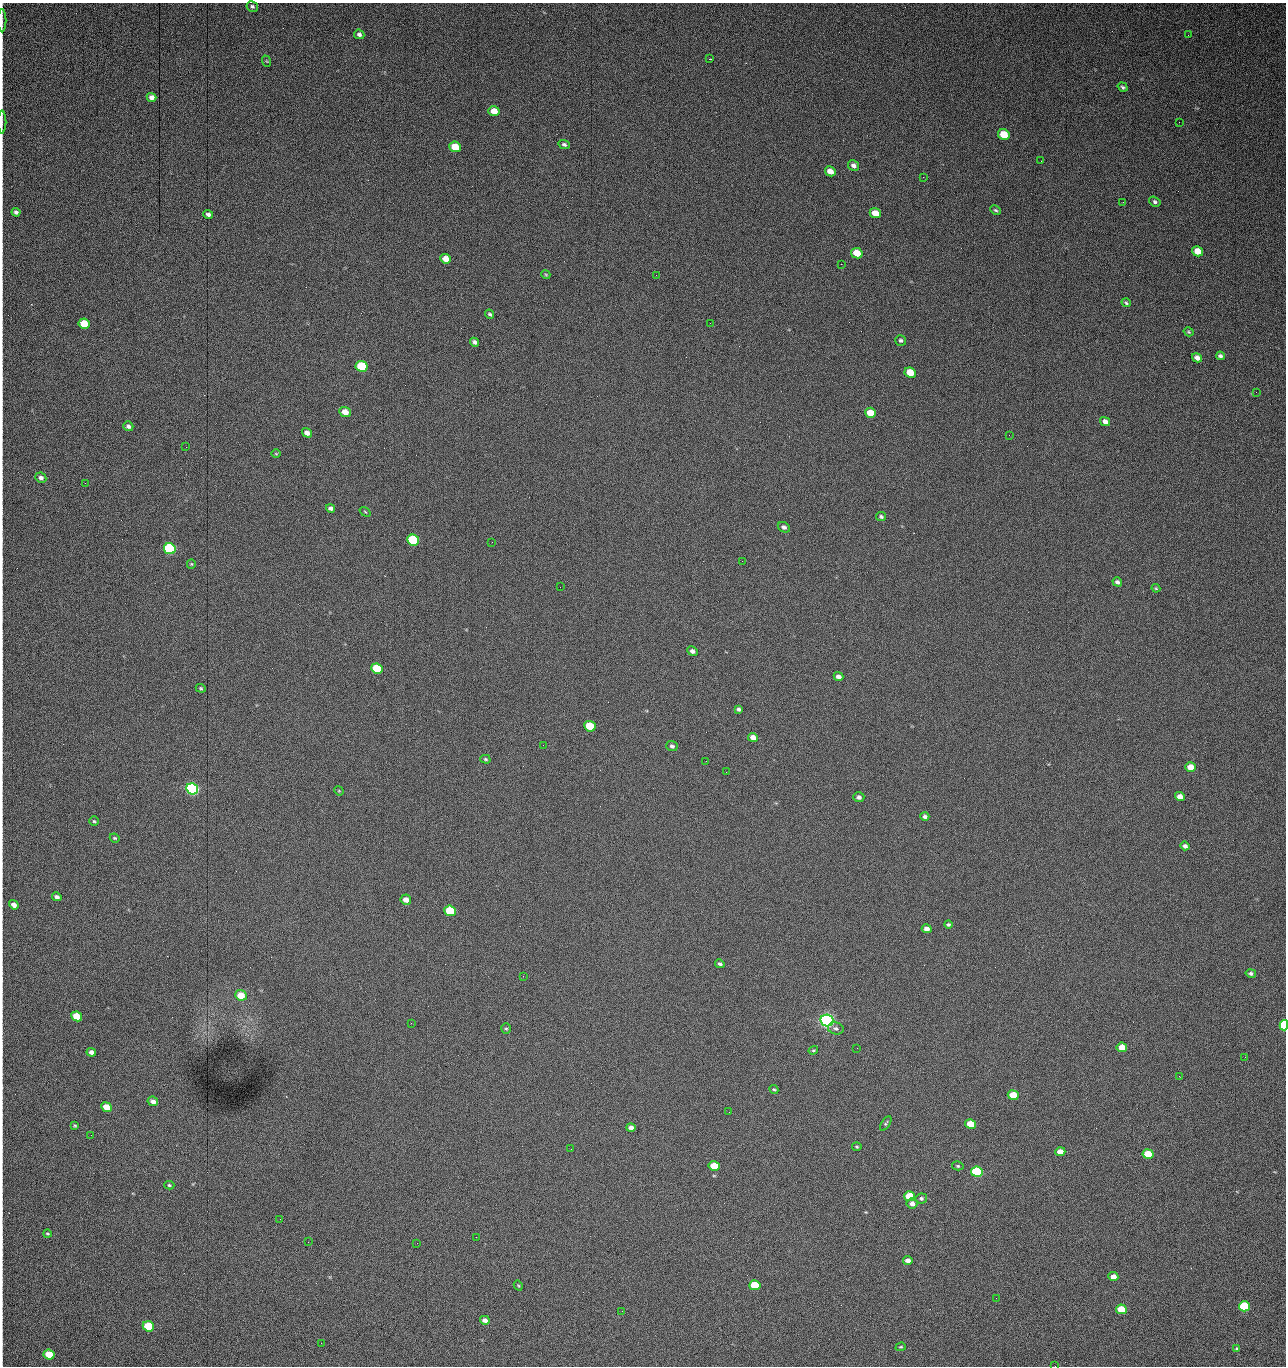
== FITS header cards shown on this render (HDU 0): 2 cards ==
NAXIS1  =                 1284 /fastest changing axis
NAXIS2  =                 1364 /next to fastest changing axis

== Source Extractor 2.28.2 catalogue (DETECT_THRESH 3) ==
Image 1284 x 1364 px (HDU 0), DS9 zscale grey, 1 PNG px = 1 image px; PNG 1288 x 1368 px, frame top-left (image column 1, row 1364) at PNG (2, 3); each listed source drawn as its Kron ellipse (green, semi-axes under 4 px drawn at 4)
Background 734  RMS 28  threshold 84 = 3 sigma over >= 5 px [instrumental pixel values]
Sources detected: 148; all 148 listed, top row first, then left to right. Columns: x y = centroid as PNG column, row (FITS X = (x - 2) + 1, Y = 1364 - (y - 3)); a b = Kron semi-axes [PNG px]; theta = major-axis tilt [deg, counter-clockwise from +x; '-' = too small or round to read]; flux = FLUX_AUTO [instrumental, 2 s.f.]
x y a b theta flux
252 6 6 5 - 3.6e+03
2 21 12 2 90 3.9e+03
359 34 5 4 - 5.0e+03
1188 35 2 2 - 1.3e+03
710 59 3 2 - 2.2e+03
266 61 6 3 -69 1.8e+03
1123 87 5 4 - 3.4e+03
152 97 5 4 - 9.3e+03
494 111 6 5 - 2.3e+04
2 122 11 2 90 3.3e+03
1179 122 2 2 - 1.2e+03
1004 134 6 5 - 4.5e+04
564 144 6 4 -24 4.0e+03
455 147 6 5 - 5.4e+04
1041 161 2 2 - 1.9e+03
854 165 6 5 - 7.3e+03
830 171 5 4 - 1.6e+04
923 177 2 2 - 1.7e+04
1123 202 2 2 - 1.1e+03
1155 202 6 4 -35 4.2e+03
996 210 6 3 -27 2.9e+03
16 212 4 4 - 5.0e+03
875 213 6 5 - 2.9e+04
208 214 5 4 - 6.1e+03
1197 251 6 5 - 2.5e+04
857 253 6 5 - 4.2e+04
446 259 5 4 - 2.0e+04
841 264 2 2 - 2.5e+04
546 275 5 3 - 2.0e+03
656 275 2 2 - 1.0e+03
1126 303 5 3 - 2.8e+03
490 314 5 4 - 3.1e+03
710 323 2 2 - 3.1e+03
84 324 6 5 - 5.3e+04
1189 332 5 4 - 2.4e+03
901 340 5 5 - 4.0e+03
474 342 5 4 - 5.6e+03
1220 356 4 4 - 4.5e+03
1197 358 5 4 - 9.9e+03
362 366 6 5 - 1.6e+05
910 373 6 5 - 4.0e+04
1256 392 3 2 - 1.5e+03
345 412 6 5 - 2.0e+04
871 413 5 5 - 3.4e+04
1105 422 5 4 - 9.9e+03
128 426 5 4 - 5.3e+03
307 433 5 4 - 1.0e+04
1009 435 2 2 - 3.3e+03
186 447 2 2 - 3.7e+03
276 454 5 3 - 1.7e+03
41 478 6 5 - 6.3e+03
85 483 2 2 - 1.0e+03
331 508 5 4 - 5.0e+03
365 512 6 3 -37 2.0e+03
881 517 5 4 - 3.2e+03
784 527 6 5 - 5.8e+03
413 540 6 5 - 1.9e+05
492 542 2 2 - 2.5e+03
170 549 6 5 - 3.2e+05
742 561 2 2 - 7.5e+02
191 564 5 4 - 2.2e+03
1117 582 5 4 - 5.6e+03
560 587 2 2 - 6.2e+02
1156 588 4 3 - 1.9e+03
692 651 5 4 - 5.8e+03
377 669 6 5 - 9.1e+04
838 676 5 4 - 7.2e+03
201 688 5 4 - 2.4e+03
738 709 4 4 - 4.2e+03
590 726 6 5 - 7.8e+04
753 737 5 4 - 1.5e+04
543 745 2 2 - 3.2e+03
672 746 5 5 - 4.2e+03
485 759 5 4 - 2.8e+03
706 761 2 2 - 1.1e+03
1191 767 5 5 - 2.7e+04
726 772 2 2 - 2.5e+03
192 789 6 5 - 7.1e+05
339 791 5 4 - 1.9e+03
859 797 5 5 - 6.1e+03
1180 797 5 4 - 1.4e+04
925 816 4 4 - 4.9e+03
94 821 5 5 - 2.6e+03
115 838 5 3 - 2.2e+03
1185 846 5 4 - 6.0e+03
57 897 5 4 - 6.0e+03
406 900 5 5 - 1.4e+04
14 905 5 4 - 1.0e+04
450 911 6 5 - 1.2e+05
948 924 4 4 - 3.1e+03
927 929 5 4 - 1.0e+04
720 964 5 3 - 4.0e+03
1251 973 5 4 - 4.2e+03
523 976 3 2 - 2.4e+03
241 995 6 5 - 3.6e+04
77 1016 5 5 - 5.4e+04
827 1021 6 6 - 1.1e+06
411 1023 2 2 - 5.6e+03
1284 1025 5 4 - 2.2e+05
506 1028 5 4 - 2.5e+03
836 1028 8 6 -13 5.7e+03
1122 1047 5 4 - 2.9e+04
857 1048 3 2 - 1.4e+03
813 1050 5 3 - 2.2e+03
91 1052 5 4 - 7.0e+03
1245 1057 2 2 - 2.0e+03
1179 1076 3 2 - 2.9e+03
774 1089 4 3 - 2.4e+03
1013 1095 5 4 - 4.7e+04
153 1101 5 4 - 8.0e+03
106 1107 5 4 - 3.2e+04
729 1112 2 2 - 9.0e+02
886 1123 8 4 57 3.0e+03
970 1124 5 4 - 4.4e+04
75 1126 3 3 - 2.0e+03
631 1128 5 4 - 9.1e+03
91 1135 2 2 - 2.5e+03
857 1147 5 3 - 2.0e+03
571 1149 2 2 - 9.2e+02
1060 1152 5 4 - 1.7e+04
1148 1154 5 4 - 5.8e+04
714 1166 5 5 - 7.9e+04
958 1166 6 4 -15 2.7e+03
977 1172 6 5 - 2.7e+05
169 1185 5 4 - 2.3e+03
910 1196 5 5 - 8.4e+04
921 1198 6 5 - 4.0e+03
912 1204 5 5 - 9.9e+03
280 1219 2 2 - 1.9e+03
47 1234 4 4 - 2.2e+03
476 1237 2 2 - 8.9e+03
308 1242 2 2 - 1.8e+03
417 1243 2 2 - 5.6e+03
908 1260 5 4 - 9.1e+03
1113 1277 5 4 - 1.4e+04
518 1285 5 3 - 2.0e+03
755 1285 5 5 - 8.0e+04
996 1298 2 2 - 2.7e+03
1244 1306 5 5 - 1.9e+05
1121 1309 5 4 - 4.7e+04
622 1311 2 2 - 8.7e+02
485 1320 5 4 - 8.4e+03
148 1326 6 5 - 1.0e+05
321 1343 3 2 - 1.4e+03
901 1347 5 4 - 2.1e+03
1237 1349 4 3 - 3.5e+03
49 1355 5 5 - 5.5e+04
1055 1366 2 2 - 2.1e+03
At the frame edge (FLAGS 8, measured only in part): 4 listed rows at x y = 2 21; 2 122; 1284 1025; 1055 1366

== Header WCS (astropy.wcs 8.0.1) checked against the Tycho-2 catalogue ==
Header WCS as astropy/WCSLIB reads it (CRVAL/CRPIX/CD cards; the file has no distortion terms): RA---TAN/DEC--TAN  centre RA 15:41:42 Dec +51:58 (235.43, +51.97 deg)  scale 1.26 arcsec/px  FOV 26.9' x 28.5'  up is +93 deg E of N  parity flipped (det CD > 0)
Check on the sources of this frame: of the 60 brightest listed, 12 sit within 2.0 arcsec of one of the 13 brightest Tycho-2 stars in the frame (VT <= 12.29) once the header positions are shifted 0.64 arcsec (0.48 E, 0.42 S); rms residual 1.14 arcsec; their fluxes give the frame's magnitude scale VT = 24.47 - 2.5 log10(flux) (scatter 0.22 mag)
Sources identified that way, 12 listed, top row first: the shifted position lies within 2.0 arcsec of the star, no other Tycho-2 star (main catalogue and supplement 1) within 4.0 arcsec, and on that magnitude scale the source's flux lands within +1.5 / -3 mag of the star's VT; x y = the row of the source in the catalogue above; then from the Tycho-2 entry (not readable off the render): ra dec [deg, ICRS J2000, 3 dp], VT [Tycho-2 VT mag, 2 dp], TYC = Tycho-2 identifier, HIP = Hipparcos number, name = IAU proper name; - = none
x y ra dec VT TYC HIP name
362 366 235.614 +52.064 11.61 3489-1132-1 - -
413 540 235.514 +52.049 11.19 3489-1407-1 - -
170 549 235.515 +52.133 11.12 3489-1380-1 - -
192 789 235.378 +52.130 9.31 3489-1322-1 76850 -
450 911 235.303 +52.042 11.52 3489-958-1 - -
827 1021 235.232 +51.912 9.59 3489-824-1 - -
1284 1025 235.220 +51.752 10.98 3489-1435-1 - -
977 1172 235.143 +51.862 10.97 3489-1016-1 - -
910 1196 235.131 +51.886 12.29 3489-908-1 - -
755 1285 235.084 +51.941 11.45 3489-1346-1 - -
1244 1306 235.062 +51.771 11.53 3489-1453-1 - -
148 1326 235.075 +52.152 11.74 3489-912-1 - -